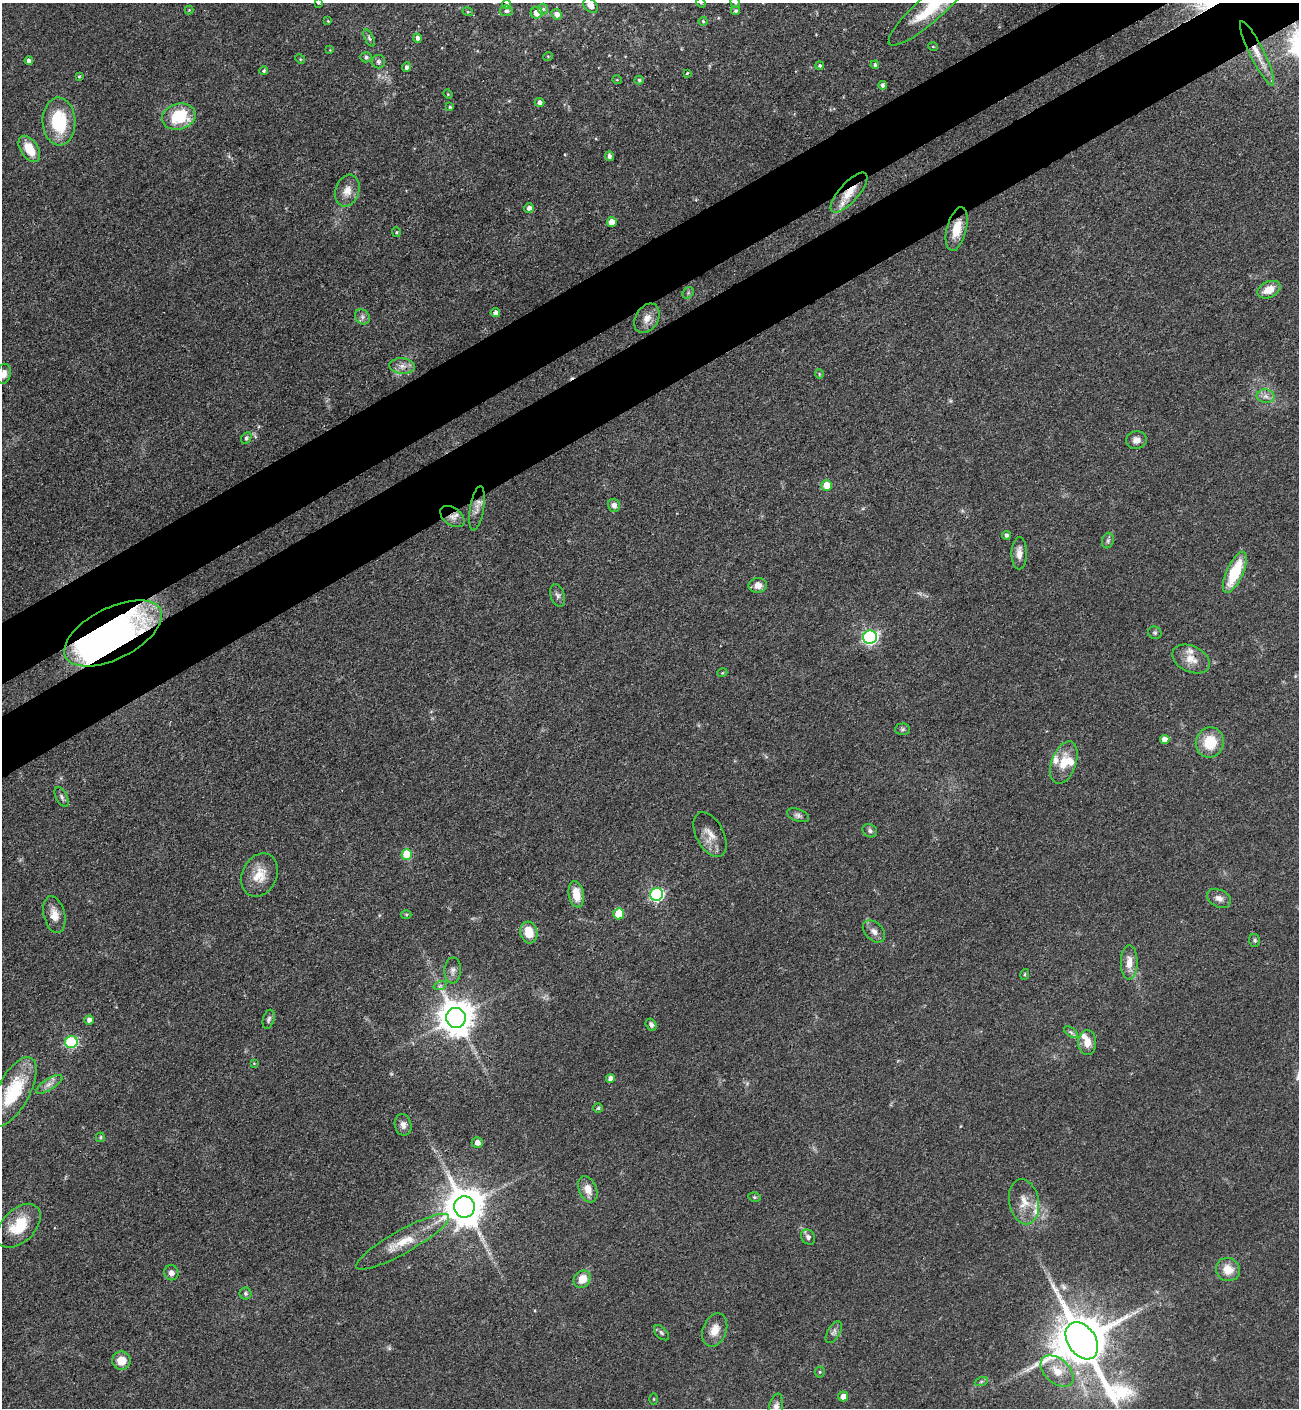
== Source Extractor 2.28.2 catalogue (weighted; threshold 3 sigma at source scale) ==
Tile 10 of 4 x 4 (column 2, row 3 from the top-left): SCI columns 1675-2971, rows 1506-2911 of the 5807 x 5823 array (HDU 1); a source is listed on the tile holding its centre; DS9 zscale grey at full resolution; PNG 1301 x 1410 px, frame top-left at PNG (2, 3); each listed source drawn as its Kron ellipse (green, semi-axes under 4 px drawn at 4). Shown black and unused: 8% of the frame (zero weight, under 3 of 4 exposures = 9% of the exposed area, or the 3 px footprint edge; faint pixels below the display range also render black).
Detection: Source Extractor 2.28.2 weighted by HDU 2 'WHT'; one run over the whole footprint, this tile lists its part. Background 0.0404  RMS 0.0045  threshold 0.0201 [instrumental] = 3 sigma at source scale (4.5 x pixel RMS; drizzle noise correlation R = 1.50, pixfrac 1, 0.05/0.05 arcsec/px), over >= 5 px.
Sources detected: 143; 1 inside a brighter object's white glare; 1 cosmic-ray / hot-pixel residue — neither listed nor drawn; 8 inside a brighter listed object's ellipse — not listed separately; the other 133 listed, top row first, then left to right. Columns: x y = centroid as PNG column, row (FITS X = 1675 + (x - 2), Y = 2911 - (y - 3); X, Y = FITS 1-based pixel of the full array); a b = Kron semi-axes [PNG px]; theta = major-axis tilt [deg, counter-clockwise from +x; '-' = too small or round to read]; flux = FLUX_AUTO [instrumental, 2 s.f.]
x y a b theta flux
318 3 3 2 - 0.47
701 3 5 4 - 0.5
735 3 5 4 - 0.61
506 4 4 4 - 0.91
590 6 8 6 -46 2.4
930 8 54 13 41 22
543 9 5 5 - 0.7
189 10 4 4 - 0.35
506 11 6 5 - 0.95
736 11 4 4 - 0.8
468 12 5 3 - 0.42
537 13 6 5 - 4.2
557 14 5 5 - 2.4
328 21 4 3 - 0.37
703 21 4 4 - 0.49
369 38 9 4 -64 0.96
417 38 4 4 - 1.5
933 47 5 3 - 0.35
330 50 4 4 - 0.42
1257 53 36 7 -64 7.3
548 56 5 3 - 0.39
366 57 5 5 - 1
300 59 5 4 - 0.53
29 61 4 4 - 1.7
378 62 7 6 - 1.1
820 65 4 4 - 0.67
875 65 4 4 - 0.92
407 67 5 4 - 1.4
264 71 4 4 - 0.69
687 73 3 2 - 0.36
79 76 4 3 - 0.48
617 80 5 3 - 0.35
639 80 4 4 - 0.68
883 85 4 4 - 1.3
448 94 4 4 - 0.4
539 102 5 4 - 1.5
450 107 4 4 - 0.6
179 117 17 13 15 21
59 121 24 16 -87 24
29 149 14 8 -57 9.1
609 156 5 4 - 1.6
347 191 16 12 71 4.7
849 192 25 9 48 7.5
529 208 5 5 - 1.9
612 222 5 5 - 5.2
957 229 22 10 76 7.7
396 232 5 4 - 0.55
1269 290 12 8 25 6.2
688 293 6 5 - 0.72
495 312 5 4 - 1.8
362 317 8 6 -47 1.5
647 318 16 11 58 4
402 366 12 8 -5 3
4 374 10 7 78 2.5
819 374 5 4 - 0.5
1266 396 9 7 -2 2.1
246 438 6 4 62 0.89
1136 440 10 9 - 2.9
827 485 5 5 - 9.2
614 505 6 6 - 1.9
477 508 22 7 80 3.2
452 516 14 8 -36 3.2
1006 535 4 4 - 1
1108 541 8 6 70 1
1019 553 16 7 89 3.6
1235 572 22 8 65 21
758 585 9 7 5 3.2
558 595 11 7 -71 1.6
113 633 53 25 27 160
1155 633 7 6 - 0.86
870 637 7 6 - 110
1191 659 20 13 -26 5.8
722 673 5 3 - 0.37
902 729 7 6 - 1
1165 740 4 4 - 4.1
1210 743 15 14 - 13
1064 762 22 12 70 9.4
62 797 10 5 -63 1.3
798 815 11 6 -19 1.5
870 831 8 6 -30 1.2
710 835 24 13 -62 5.4
407 854 5 5 - 14
259 875 22 17 64 8.7
576 894 13 7 -80 7.7
657 894 6 6 - 73
1219 898 12 8 -26 2.7
406 914 5 3 - 0.48
618 914 5 5 - 13
54 915 19 10 -77 5
874 931 13 8 -45 2.5
529 933 11 8 -75 7.6
1255 940 6 5 - 0.82
1129 963 17 8 90 5.2
453 970 13 8 85 2.2
1025 974 5 3 - 0.47
440 986 7 4 18 0.89
456 1018 10 10 - 1000
269 1019 10 5 74 1.2
89 1020 4 4 - 1.9
651 1025 6 5 - 1.3
1071 1032 8 4 -37 0.97
71 1042 6 6 - 44
1087 1042 12 9 -90 4.7
254 1063 4 4 - 0.35
610 1078 4 4 - 2.4
49 1084 15 5 32 2.4
13 1092 38 16 61 24
598 1108 5 5 - 0.64
403 1125 11 8 -80 2.2
100 1137 5 4 - 0.65
477 1143 5 5 - 2.5
588 1189 13 9 -68 4.5
754 1197 6 4 -11 0.57
1024 1202 23 15 -79 7.8
464 1207 10 10 - 1300
19 1226 26 16 45 14
808 1237 8 6 -50 1.5
403 1242 53 11 29 13
1228 1269 12 11 - 6.6
171 1273 7 7 - 2.1
582 1279 9 8 - 6.8
246 1293 6 6 - 0.96
715 1330 17 11 68 5.6
834 1332 12 6 59 1.7
661 1333 9 5 -45 0.99
1082 1341 20 14 -55 3000
121 1361 9 9 - 6.3
1057 1371 19 12 -42 7.2
820 1372 5 5 - 0.56
981 1382 6 4 19 0.76
843 1396 5 5 - 4.1
654 1399 5 3 - 0.42
776 1407 13 7 78 2.6
Overlapping masked pixels (flux is a lower limit): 5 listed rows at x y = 1257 53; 849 192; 957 229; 452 516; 113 633
Isophote crosses this tile's border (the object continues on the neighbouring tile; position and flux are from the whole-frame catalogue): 7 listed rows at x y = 318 3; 701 3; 735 3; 590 6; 930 8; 4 374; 776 1407